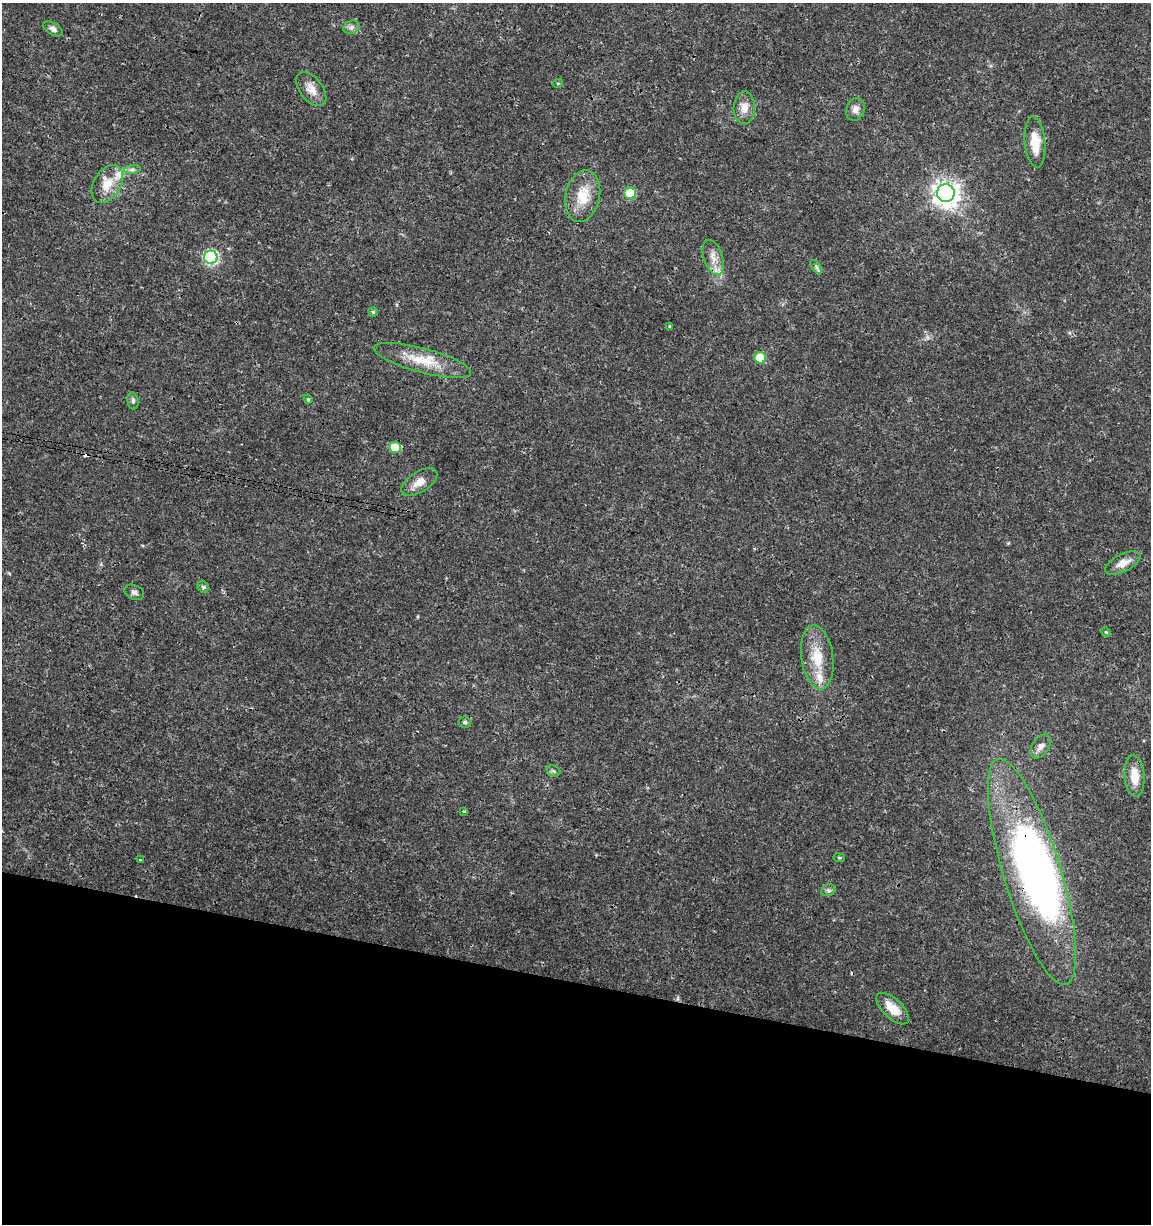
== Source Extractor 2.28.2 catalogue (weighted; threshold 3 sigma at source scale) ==
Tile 15 of 4 x 4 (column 3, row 4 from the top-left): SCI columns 2523-3671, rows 10-1231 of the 5104 x 4898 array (HDU 1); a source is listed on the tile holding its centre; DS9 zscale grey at full resolution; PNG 1153 x 1226 px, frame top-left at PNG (2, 3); each listed source drawn as its Kron ellipse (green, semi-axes under 4 px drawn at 4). Shown black and unused: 20% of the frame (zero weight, under 3 of 4 exposures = <1% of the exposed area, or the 3 px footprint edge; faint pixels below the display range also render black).
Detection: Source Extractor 2.28.2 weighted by HDU 2 'WHT'; one run over the whole footprint, this tile lists its part. Background 0.0189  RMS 0.0018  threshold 0.00796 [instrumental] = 3 sigma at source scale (4.5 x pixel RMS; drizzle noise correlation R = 1.50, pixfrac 1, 0.0396/0.0396 arcsec/px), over >= 5 px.
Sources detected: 44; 1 inside a brighter object's white glare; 2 cosmic-ray / hot-pixel residue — neither listed nor drawn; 3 inside a brighter listed object's ellipse — not listed separately; the other 38 listed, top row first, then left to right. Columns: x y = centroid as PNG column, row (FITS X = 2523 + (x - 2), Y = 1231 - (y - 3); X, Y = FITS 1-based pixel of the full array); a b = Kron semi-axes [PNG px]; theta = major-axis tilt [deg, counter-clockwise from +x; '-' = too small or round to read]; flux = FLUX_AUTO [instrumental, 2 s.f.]
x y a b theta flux
351 27 8 6 21 0.59
53 29 11 6 -31 0.65
558 83 5 3 - 0.18
311 89 20 11 -52 1.8
744 108 16 10 89 1.8
855 109 11 9 69 1
1035 142 25 10 -85 3.9
132 169 8 4 8 0.46
107 184 20 13 59 3.1
630 193 6 6 - 6.5
946 193 9 9 - 160
583 196 26 17 78 4.6
211 257 7 6 - 29
713 257 18 9 -71 1.8
816 267 8 4 -54 0.39
373 312 5 4 - 0.28
669 326 3 3 - 0.35
760 358 6 5 - 4.7
422 360 50 12 -15 5.7
308 399 5 4 - 0.23
133 401 8 5 -81 0.45
395 447 6 5 - 4.4
419 482 20 10 33 2
1123 563 19 8 26 1.8
203 587 6 5 - 0.34
134 592 10 7 -25 0.62
1106 632 5 4 - 0.19
817 657 32 16 -82 5.2
465 722 6 5 - 0.36
1040 746 13 8 56 1
553 771 7 5 -23 0.34
1135 776 21 10 -85 3.3
464 811 3 3 - 0.22
839 858 6 3 -9 0.21
140 860 4 3 - 0.26
1032 872 118 28 -73 64
828 890 7 5 19 0.4
893 1009 20 9 -43 3.1
Overlapping masked pixels (flux is a lower limit): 1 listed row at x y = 1032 872